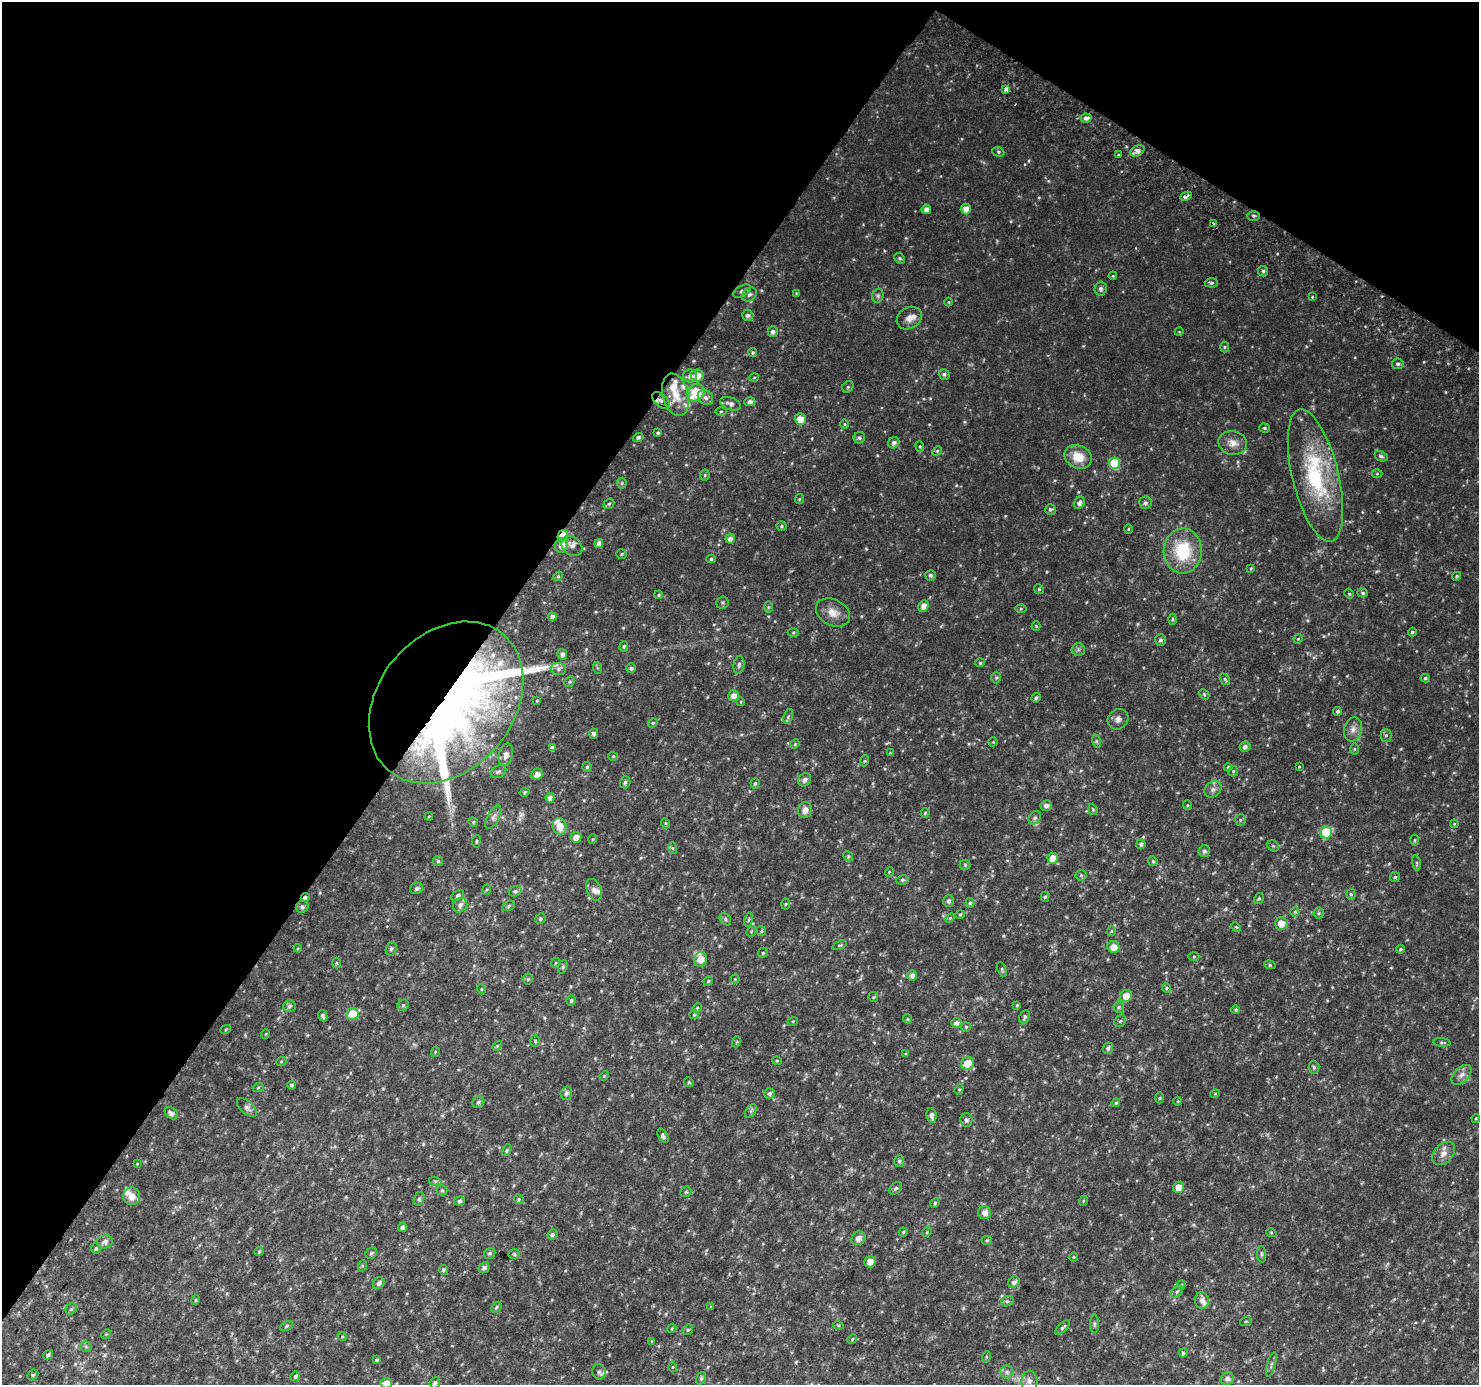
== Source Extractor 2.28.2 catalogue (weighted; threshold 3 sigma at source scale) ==
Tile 2 of 4 x 4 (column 2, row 1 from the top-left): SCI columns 1508-2984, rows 4438-5820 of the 5961 x 6042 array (HDU 1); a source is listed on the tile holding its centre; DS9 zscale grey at full resolution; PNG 1481 x 1387 px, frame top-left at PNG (2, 2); each listed source drawn as its Kron ellipse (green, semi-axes under 4 px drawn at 4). Shown black and unused: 35% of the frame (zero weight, under 2 of 3 exposures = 2% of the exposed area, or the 3 px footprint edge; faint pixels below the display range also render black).
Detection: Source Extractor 2.28.2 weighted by HDU 2 'WHT'; one run over the whole footprint, this tile lists its part. Background 0.0376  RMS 0.0091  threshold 0.0411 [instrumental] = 3 sigma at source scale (4.5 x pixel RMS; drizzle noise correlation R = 1.50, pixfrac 1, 0.0396/0.0396 arcsec/px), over >= 5 px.
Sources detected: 358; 1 too faint to see at this stretch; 2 inside a brighter object's white glare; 2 cosmic-ray / hot-pixel residue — neither listed nor drawn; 13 inside a brighter listed object's ellipse — not listed separately; the other 340 listed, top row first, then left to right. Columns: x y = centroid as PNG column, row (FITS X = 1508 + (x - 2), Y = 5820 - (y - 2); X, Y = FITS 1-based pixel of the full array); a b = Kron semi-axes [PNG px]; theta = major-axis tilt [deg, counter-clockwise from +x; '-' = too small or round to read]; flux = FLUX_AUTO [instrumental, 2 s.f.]
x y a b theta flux
1006 89 4 3 - 11
1086 118 5 4 - 3.5
1137 151 7 5 28 4.3
998 152 6 5 - 1.3
1118 155 3 3 - 4.5
1186 196 6 3 25 3.4
926 209 5 4 - 4.4
966 209 5 5 - 7.5
1253 216 6 5 - 1.4
1214 223 4 3 - 11
900 258 6 5 - 1.4
1263 271 5 5 - 1.9
1113 276 4 4 - 0.87
1211 283 6 4 -2 1.5
1100 289 7 6 - 2.9
742 291 9 5 32 2.7
796 293 3 3 - 0.6
749 294 8 6 42 2.5
878 296 7 5 71 1.9
1312 297 3 3 - 2.1
949 302 4 3 - 0.66
748 315 5 5 - 2.9
909 318 13 10 31 6.4
773 332 5 5 - 2.7
1179 332 4 3 - 0.63
1224 347 5 3 - 0.94
753 353 4 4 - 1.4
1398 364 6 5 - 2.2
944 374 5 5 - 1.9
690 376 7 6 - 4.3
697 376 6 6 - 9.1
754 377 5 3 - 0.72
848 387 6 5 - 1.4
696 393 10 7 50 30
676 395 21 13 -75 18
705 397 8 6 -42 3.5
661 401 10 6 -41 4
750 402 5 4 - 3.6
731 404 11 6 -20 4
721 411 5 4 - 1.1
800 419 6 6 - 9.8
844 424 5 3 - 0.88
1264 428 5 4 - 1.2
658 433 3 3 - 1.3
638 437 5 4 - 1.6
859 438 6 5 - 1.7
894 443 6 5 - 3.1
1233 443 14 11 -13 7.9
920 446 5 4 - 1.2
937 451 5 4 - 0.98
1381 456 7 5 -26 1.8
1078 457 14 11 -26 15
1114 463 6 5 - 33
1377 474 5 3 - 0.86
705 475 5 5 - 1.1
1315 476 68 23 -76 86
622 483 5 5 - 1.2
799 499 5 4 - 1
1079 503 6 5 - 3.1
1145 503 6 6 - 2.1
609 504 6 4 40 1.4
1050 509 5 5 - 1.8
782 526 5 4 - 1.2
1128 529 5 3 - 0.73
563 536 6 5 - 27
730 539 5 4 - 3.7
599 544 4 4 - 4.9
562 545 7 6 - 6.8
572 546 11 9 -40 4.7
1183 551 22 19 89 43
622 554 5 5 - 1.3
711 559 5 4 - 1.4
1251 569 4 4 - 0.9
930 575 5 5 - 2.3
558 576 5 4 - 1.2
1457 576 4 4 - 1.4
1039 589 5 4 - 1.1
1363 593 5 4 - 1.5
1349 594 5 4 - 1.2
659 595 4 3 - 1
722 602 6 6 - 1.6
923 606 6 5 - 4.7
768 607 5 4 - 1.1
1021 609 5 3 - 0.99
833 613 18 13 -29 9.9
552 617 4 4 - 3.1
1173 619 5 3 - 0.97
1036 626 4 4 - 0.79
793 632 5 3 - 0.95
1412 632 4 4 - 1.6
1298 639 5 4 - 0.82
1160 640 6 5 - 2.3
624 646 5 4 - 1.3
1078 649 6 6 - 1.9
562 654 5 5 - 3
980 663 4 4 - 1
739 665 9 5 82 2.2
598 668 6 4 -70 1.1
631 668 5 4 - 2.4
559 669 7 6 - 2.7
996 677 6 5 - 1.3
1425 678 5 4 - 1.4
1225 679 6 4 -55 1.3
570 682 6 5 - 1.4
1204 694 6 4 -45 1.2
734 696 5 5 - 5.6
1036 698 5 4 - 1.7
537 700 4 3 - 0.83
446 702 89 67 50 570
741 702 4 3 - 0.65
1337 711 4 4 - 1.8
788 716 7 4 70 1.6
1118 719 11 9 43 4.8
653 723 5 4 - 1.3
1353 729 12 9 74 5.5
593 733 5 4 - 2.6
1386 735 6 5 - 1.9
1096 741 6 4 -72 1.4
993 742 4 4 - 0.83
795 744 5 4 - 0.9
1245 747 5 5 - 2.7
552 748 4 4 - 2.5
1354 749 6 4 90 1
890 753 4 4 - 0.72
506 755 11 7 77 5.7
613 756 5 4 - 1
864 761 5 3 - 0.95
587 767 5 4 - 1.5
1228 767 4 3 - 0.94
1299 767 4 4 - 0.74
1233 771 5 5 - 1.1
498 772 8 6 29 2.4
537 774 6 5 - 4.9
805 780 7 6 - 3.3
625 782 6 5 - 2
755 784 5 4 - 1.5
1213 789 9 7 38 3.3
525 792 5 4 - 1.4
550 798 5 4 - 3.9
1187 805 5 3 - 0.74
1046 806 6 5 - 3.3
1093 809 5 4 - 1.3
805 810 8 7 - 5.3
925 813 4 4 - 1.1
429 816 4 3 - 0.8
493 817 13 6 63 3.7
1035 818 7 5 50 2.2
1240 820 5 5 - 1.3
473 822 5 4 - 1.2
665 823 5 3 - 0.94
1454 824 4 3 - 0.83
560 826 8 7 - 9.1
1326 832 6 6 - 26
576 837 5 5 - 6
593 839 5 3 - 0.74
1415 840 5 3 - 0.95
476 841 6 3 82 0.98
1141 844 4 4 - 2.3
1273 846 6 5 - 1.4
672 848 6 4 -71 1.2
1204 851 6 5 - 2.3
848 856 6 4 -48 1.1
1053 858 5 5 - 9.8
438 861 5 5 - 1.3
1153 861 5 4 - 1.1
1417 863 7 3 -77 1.1
965 865 5 5 - 1.1
889 872 5 3 - 0.74
1081 875 5 5 - 1.3
1395 877 5 5 - 1.3
902 880 6 4 14 1.5
417 888 6 5 - 2.5
486 890 5 3 - 1
594 890 11 7 -68 4.3
515 891 6 5 - 2.1
1351 894 5 4 - 1.3
458 895 7 4 30 1.8
1045 897 5 4 - 1.3
305 898 5 4 - 2.8
1259 898 6 4 56 1.2
949 901 6 5 - 2.5
970 903 5 4 - 1.5
785 904 5 3 - 0.97
460 905 8 6 47 3.7
509 906 7 4 29 1.5
302 907 6 6 - 2.2
1295 912 5 5 - 1.3
1319 913 5 5 - 1.5
960 915 5 4 - 1.1
950 918 6 3 45 1
540 919 5 5 - 1.5
725 919 6 5 - 1.6
749 920 7 3 80 1.3
1281 924 6 6 - 11
1236 927 5 4 - 0.94
751 931 5 4 - 1
761 931 5 4 - 1.2
1111 931 5 4 - 0.93
839 945 7 3 20 1.1
1113 947 6 6 - 7.9
298 948 4 3 - 0.72
391 949 7 5 74 1.8
1401 949 4 3 - 1.4
763 953 5 4 - 1.1
1194 956 5 3 - 0.83
701 959 7 6 - 9.7
336 963 5 3 - 0.89
555 963 5 3 - 0.75
1270 965 6 3 -17 1
563 967 7 4 71 1.3
1002 969 8 4 -70 1.2
912 975 5 5 - 3.9
528 979 5 5 - 1.3
735 979 4 4 - 0.84
708 981 5 4 - 1
1166 988 4 4 - 1.1
481 989 5 3 - 0.79
1126 996 6 5 - 8.5
873 997 5 5 - 0.98
571 1000 5 4 - 1.6
403 1005 6 5 - 1.4
1017 1005 3 3 - 0.9
289 1006 6 5 - 2
1119 1007 6 5 - 1.5
697 1008 5 4 - 1
1236 1010 4 3 - 1.2
353 1014 6 6 - 20
694 1015 4 4 - 1.1
323 1016 6 4 -64 1.9
1024 1017 7 5 64 2
907 1019 5 4 - 1.1
793 1021 5 3 - 0.76
1120 1021 6 5 - 1.5
956 1023 5 5 - 2.9
966 1027 4 4 - 1.2
226 1029 5 3 - 0.79
265 1034 5 3 - 0.77
535 1041 6 4 -88 1.3
736 1042 5 3 - 0.84
1442 1042 9 4 -6 1.4
497 1046 6 3 45 1
1108 1048 5 5 - 2.3
435 1052 5 3 - 0.78
906 1054 4 4 - 1.1
777 1061 5 3 - 0.81
281 1062 5 3 - 0.71
967 1063 7 6 - 11
1314 1067 6 5 - 1.7
1461 1075 12 7 44 4.8
604 1076 5 4 - 0.88
689 1082 5 4 - 1.3
292 1085 4 4 - 1.6
258 1088 5 3 - 0.9
959 1089 5 4 - 1.2
566 1093 7 5 73 2.6
769 1093 5 5 - 2.6
1215 1094 5 3 - 0.78
1159 1098 5 3 - 0.98
1178 1101 4 3 - 0.65
478 1102 6 5 - 2
1116 1103 4 3 - 1.1
247 1108 12 6 -40 3.1
751 1111 7 4 53 1.8
171 1113 7 5 -39 3.9
931 1115 7 5 -80 3.2
1476 1118 4 3 - 0.86
966 1120 7 6 - 2.2
663 1136 8 4 -59 1.9
507 1150 6 4 62 1.4
1444 1153 13 9 46 6.7
899 1161 6 5 - 2
137 1164 4 2 - 0.62
435 1181 6 4 -17 1.5
1179 1187 6 5 - 9.6
896 1188 7 5 38 1.7
442 1190 5 5 - 1.4
686 1192 6 5 - 1.2
132 1196 9 8 - 8.1
419 1199 7 5 75 1.8
519 1199 5 4 - 1.2
460 1201 5 4 - 1.9
1083 1201 5 3 - 0.81
935 1203 5 4 - 1.2
984 1212 7 6 - 5.3
402 1227 5 4 - 3
903 1232 4 4 - 1.1
927 1232 5 4 - 0.86
1271 1232 5 3 - 0.78
552 1234 5 4 - 2
858 1238 7 6 - 5.4
987 1240 5 4 - 1.1
105 1242 8 6 16 4.2
96 1248 5 4 - 1.4
259 1251 5 3 - 1.2
371 1253 6 5 - 1.9
490 1253 6 5 - 1.8
514 1254 6 5 - 1.4
1262 1254 8 4 -86 1.7
1073 1257 5 3 - 0.81
870 1262 6 5 - 7.5
362 1266 6 4 72 0.97
484 1268 6 5 - 2.7
443 1270 5 4 - 1.9
1014 1282 6 5 - 3.3
379 1283 6 5 - 3.1
1181 1285 5 4 - 1.5
1177 1292 7 4 52 1.7
196 1300 4 4 - 1.1
1202 1300 8 7 - 4.7
1007 1301 6 5 - 1.6
496 1307 6 4 43 1.6
711 1307 4 4 - 0.91
71 1309 6 5 - 1.5
1246 1321 6 3 19 0.92
1094 1324 9 4 -90 1.4
838 1325 5 3 - 0.97
287 1326 6 4 29 1.4
1063 1327 9 4 44 1.8
672 1328 5 3 - 0.84
688 1330 6 5 - 1.2
106 1334 5 4 - 0.95
342 1336 4 4 - 0.95
852 1339 5 4 - 1.1
652 1341 4 4 - 0.79
86 1347 6 5 - 1.6
1183 1353 5 4 - 1.9
48 1355 5 4 - 2
986 1357 6 3 72 0.89
377 1360 4 3 - 1.6
1271 1364 12 3 74 2.2
673 1367 5 3 - 0.78
599 1372 7 6 - 3
1007 1372 6 6 - 2.5
33 1375 6 5 - 1.3
295 1376 5 4 - 2.1
701 1378 6 5 - 1.4
1227 1379 7 6 - 3.5
1029 1381 10 8 88 4.3
386 1383 6 5 - 7.3
435 1383 6 5 - 2.1
Overlapping masked pixels (flux is a lower limit): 4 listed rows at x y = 1186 196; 563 536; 446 702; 305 898
Isophote crosses this tile's border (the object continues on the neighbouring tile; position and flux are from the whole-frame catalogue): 2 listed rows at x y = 386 1383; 435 1383